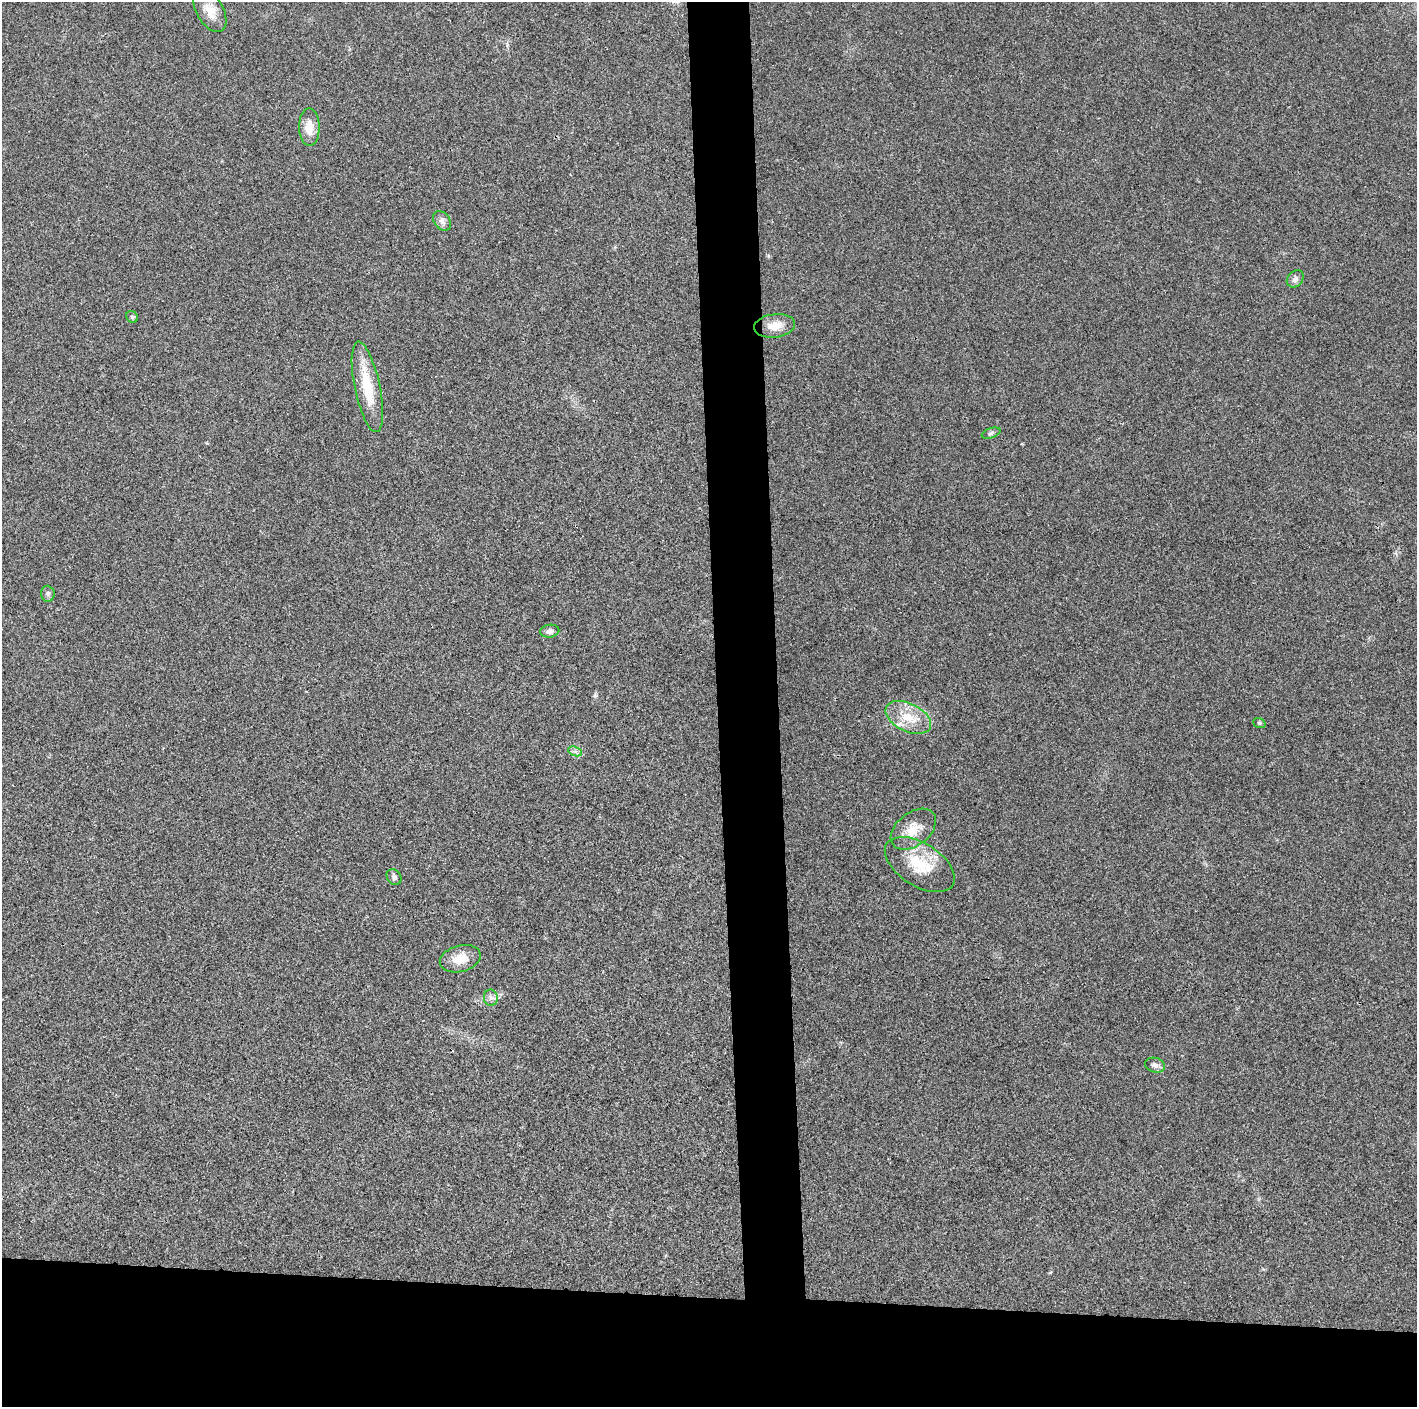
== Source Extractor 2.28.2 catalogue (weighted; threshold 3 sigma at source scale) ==
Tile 8 of 3 x 3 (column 2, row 3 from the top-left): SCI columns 1417-2831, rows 2-1406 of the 4247 x 4221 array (HDU 1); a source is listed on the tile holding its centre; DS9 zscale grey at full resolution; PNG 1419 x 1409 px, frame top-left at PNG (2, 2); each listed source drawn as its Kron ellipse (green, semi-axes under 4 px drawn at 4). Shown black and unused: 12% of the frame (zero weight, under 3 of 4 exposures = <1% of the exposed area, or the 3 px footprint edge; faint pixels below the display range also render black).
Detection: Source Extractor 2.28.2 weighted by HDU 2 'WHT'; one run over the whole footprint, this tile lists its part. Background 0.0243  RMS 0.0055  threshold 0.0246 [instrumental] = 3 sigma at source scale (4.5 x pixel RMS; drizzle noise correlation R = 1.50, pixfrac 1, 0.05/0.05 arcsec/px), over >= 5 px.
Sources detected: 19; all 19 listed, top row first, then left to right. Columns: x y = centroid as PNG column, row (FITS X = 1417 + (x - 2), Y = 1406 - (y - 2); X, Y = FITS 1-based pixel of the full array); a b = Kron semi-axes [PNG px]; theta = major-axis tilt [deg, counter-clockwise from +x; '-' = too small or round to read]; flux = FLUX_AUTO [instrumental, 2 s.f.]
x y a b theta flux
210 11 23 13 -60 8
309 127 19 10 -90 7.9
442 221 11 8 -51 2.5
1295 279 9 7 49 2.3
132 317 6 5 - 0.95
774 326 20 11 7 7.1
367 387 46 12 -78 20
991 433 10 5 19 1.3
48 594 8 6 -85 1.5
550 631 9 6 9 2.2
908 717 24 14 -26 13
1259 723 6 5 - 0.76
575 751 7 4 -19 1.4
913 829 26 16 38 10
920 865 39 21 -32 21
394 877 8 7 - 1.6
460 959 21 13 15 8.6
491 998 8 7 - 2
1155 1065 10 7 -16 2.3